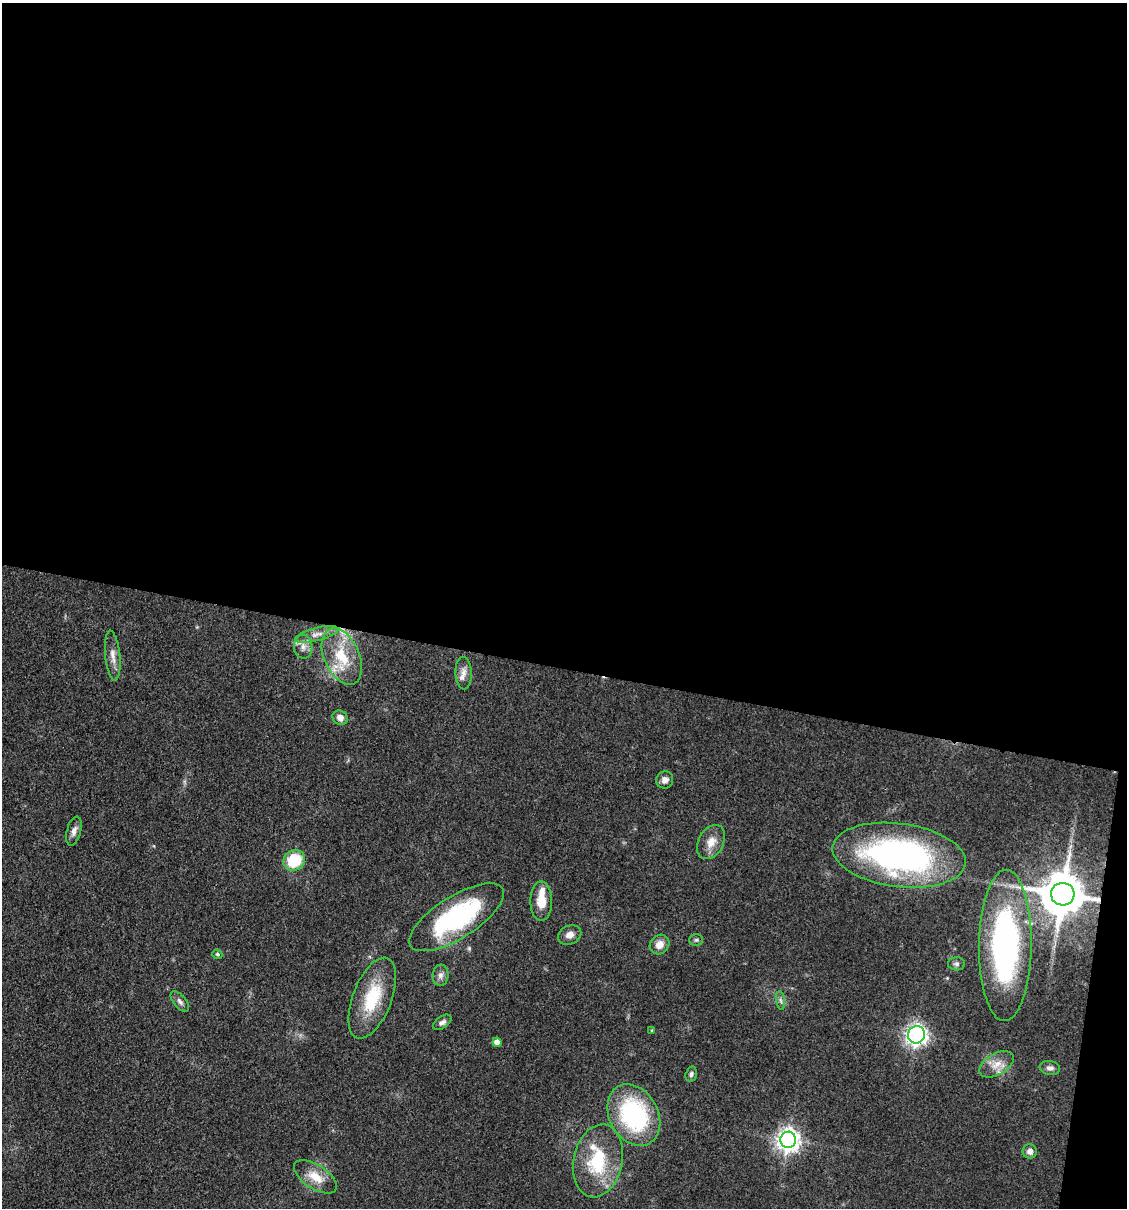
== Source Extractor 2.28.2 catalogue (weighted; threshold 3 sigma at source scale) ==
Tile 4 of 4 x 4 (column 4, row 1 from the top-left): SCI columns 3609-4733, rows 3622-4827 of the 4848 x 4827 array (HDU 1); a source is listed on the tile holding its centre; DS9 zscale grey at full resolution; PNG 1129 x 1210 px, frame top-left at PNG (2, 3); each listed source drawn as its Kron ellipse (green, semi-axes under 4 px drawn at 4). Shown black and unused: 56% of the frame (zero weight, under 3 of 4 exposures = <1% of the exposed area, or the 3 px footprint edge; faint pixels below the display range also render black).
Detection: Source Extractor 2.28.2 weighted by HDU 2 'WHT'; one run over the whole footprint, this tile lists its part. Background 0.0764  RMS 0.0059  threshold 0.0266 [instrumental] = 3 sigma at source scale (4.5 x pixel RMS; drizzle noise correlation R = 1.50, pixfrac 1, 0.05/0.05 arcsec/px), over >= 5 px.
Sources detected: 40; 4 inside a brighter listed object's ellipse — not listed separately; the other 36 listed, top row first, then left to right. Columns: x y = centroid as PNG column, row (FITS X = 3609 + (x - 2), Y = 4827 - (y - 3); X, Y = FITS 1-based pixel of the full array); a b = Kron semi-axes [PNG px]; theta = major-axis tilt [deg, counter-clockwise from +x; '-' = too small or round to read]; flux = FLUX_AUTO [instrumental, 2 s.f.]
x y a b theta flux
316 634 22 6 15 5.4
303 647 12 9 -86 4.4
113 656 25 7 -84 5.6
342 656 30 17 -66 24
463 673 16 8 -87 4.4
340 718 8 7 - 3.8
665 780 8 8 - 3.3
74 831 15 7 74 3.4
711 842 18 12 60 7.5
899 855 67 31 -7 180
294 860 11 10 - 25
1063 894 12 11 - 2800
541 901 20 11 -90 9.9
456 917 54 21 32 79
570 935 12 9 25 4
696 940 7 5 1 1.2
660 944 10 9 - 5.5
1005 945 76 26 89 160
217 954 5 4 - 1.2
957 964 8 6 -2 1.6
441 975 10 8 84 2.8
372 998 43 19 69 30
781 1000 9 4 -81 1.6
180 1002 12 6 -49 2.2
442 1022 10 6 35 2.2
652 1030 4 4 - 0.7
916 1035 9 8 - 270
497 1042 4 4 - 4.2
997 1064 19 10 30 7.6
1050 1068 10 7 -8 2.6
691 1074 7 5 73 1.6
634 1115 32 24 -61 79
788 1140 8 8 - 450
1030 1151 7 7 - 3.2
598 1161 37 24 78 37
315 1177 24 12 -33 11
Overlapping masked pixels (flux is a lower limit): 1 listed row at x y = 1063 894